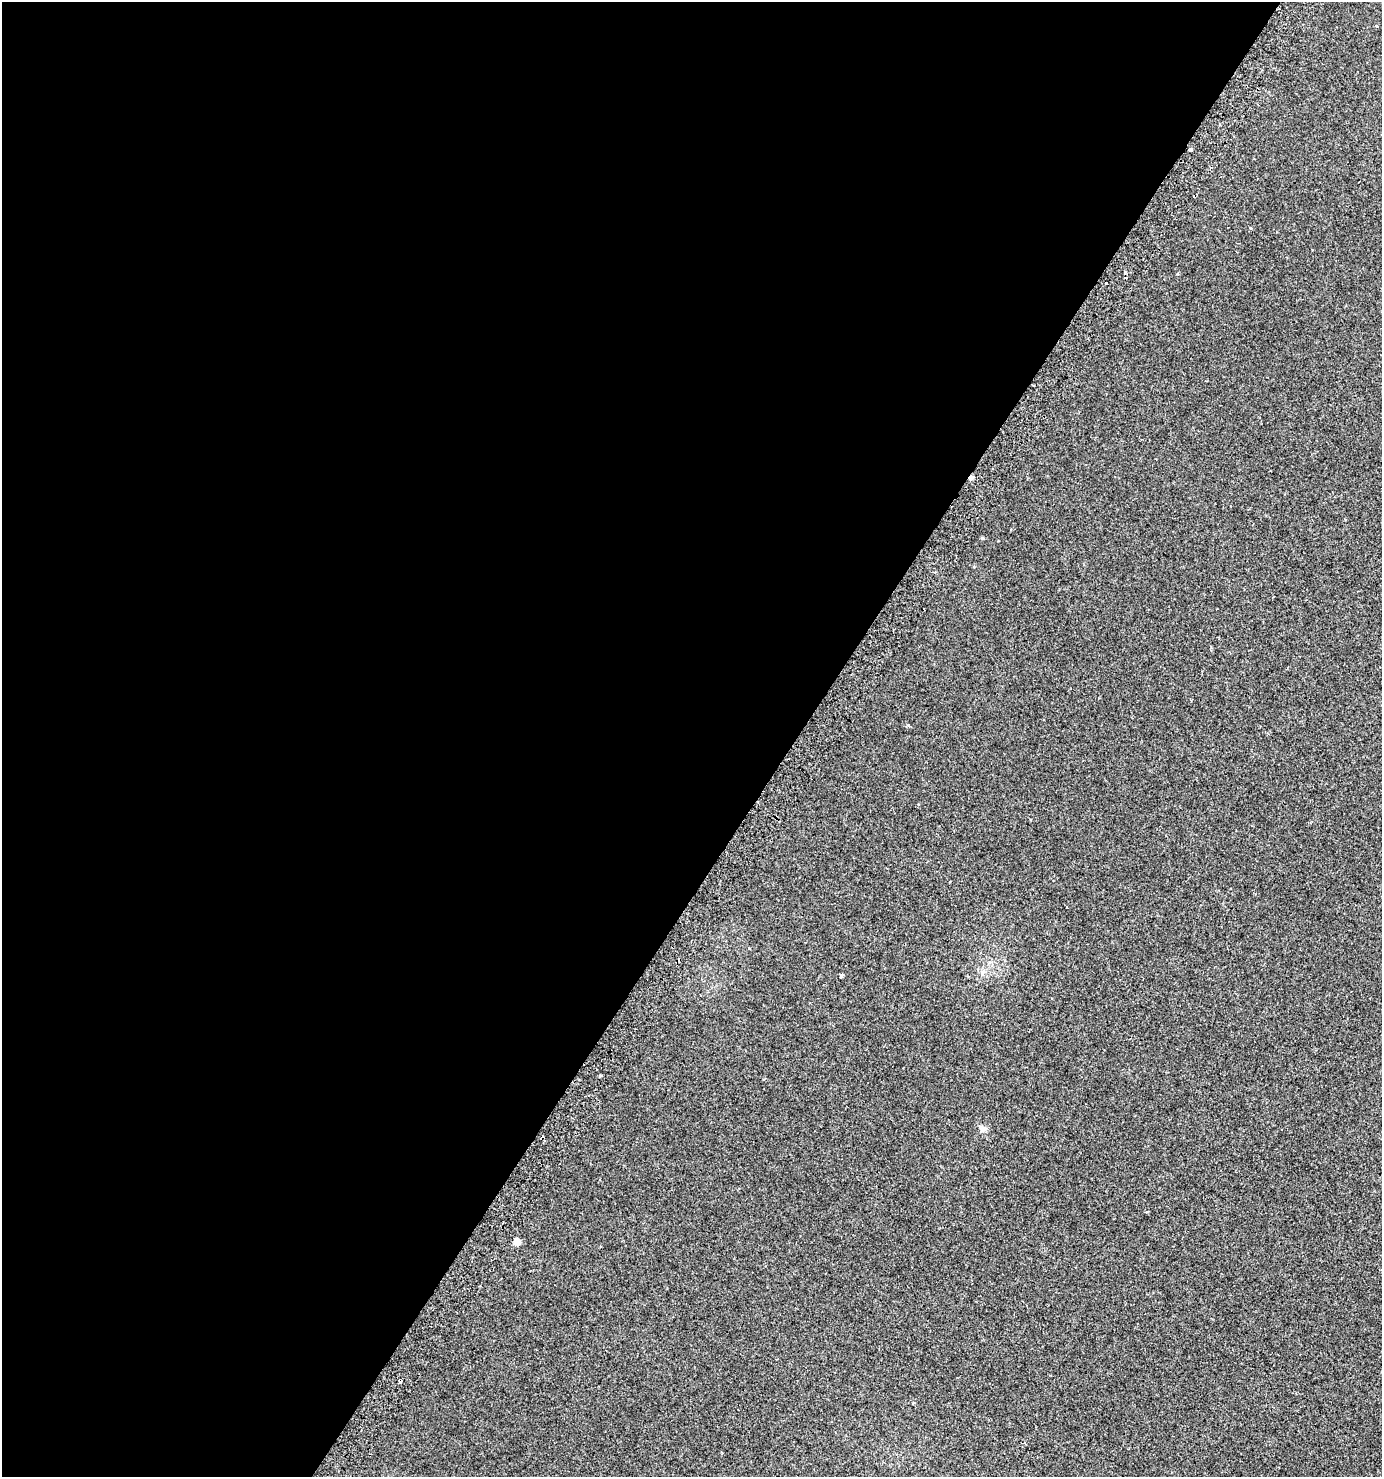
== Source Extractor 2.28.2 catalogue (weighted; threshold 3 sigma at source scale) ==
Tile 5 of 4 x 4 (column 1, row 2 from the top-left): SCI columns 242-1621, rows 3001-4475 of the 6073 x 6015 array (HDU 1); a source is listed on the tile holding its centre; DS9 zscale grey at full resolution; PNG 1384 x 1479 px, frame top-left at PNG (2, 2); no overlay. Shown black and unused: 58% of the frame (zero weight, under 2 of 3 exposures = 3% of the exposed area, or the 3 px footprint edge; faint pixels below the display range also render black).
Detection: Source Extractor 2.28.2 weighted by HDU 2 'WHT'; one run over the whole footprint, this tile lists its part. Background 0.00326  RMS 0.0043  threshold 0.0195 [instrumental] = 3 sigma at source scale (4.5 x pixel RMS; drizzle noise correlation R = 1.50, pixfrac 1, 0.0396/0.0396 arcsec/px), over >= 5 px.
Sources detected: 14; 4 cosmic-ray / hot-pixel residue — not listed; the other 10 listed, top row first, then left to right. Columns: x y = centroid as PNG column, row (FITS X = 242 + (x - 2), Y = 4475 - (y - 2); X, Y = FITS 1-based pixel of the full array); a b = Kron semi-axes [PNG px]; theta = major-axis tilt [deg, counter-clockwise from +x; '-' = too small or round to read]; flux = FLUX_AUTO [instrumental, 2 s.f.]
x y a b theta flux
1377 26 3 3 - 0.56
1191 150 3 3 - 10
1125 272 3 3 - 2
1106 283 3 2 - 1.3
982 538 4 4 - 0.5
908 725 4 4 - 0.42
983 972 9 6 58 1.4
841 976 4 3 - 1.9
982 1129 8 7 - 1.3
517 1242 7 7 - 2.8
Overlapping masked pixels (flux is a lower limit): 1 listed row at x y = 1191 150